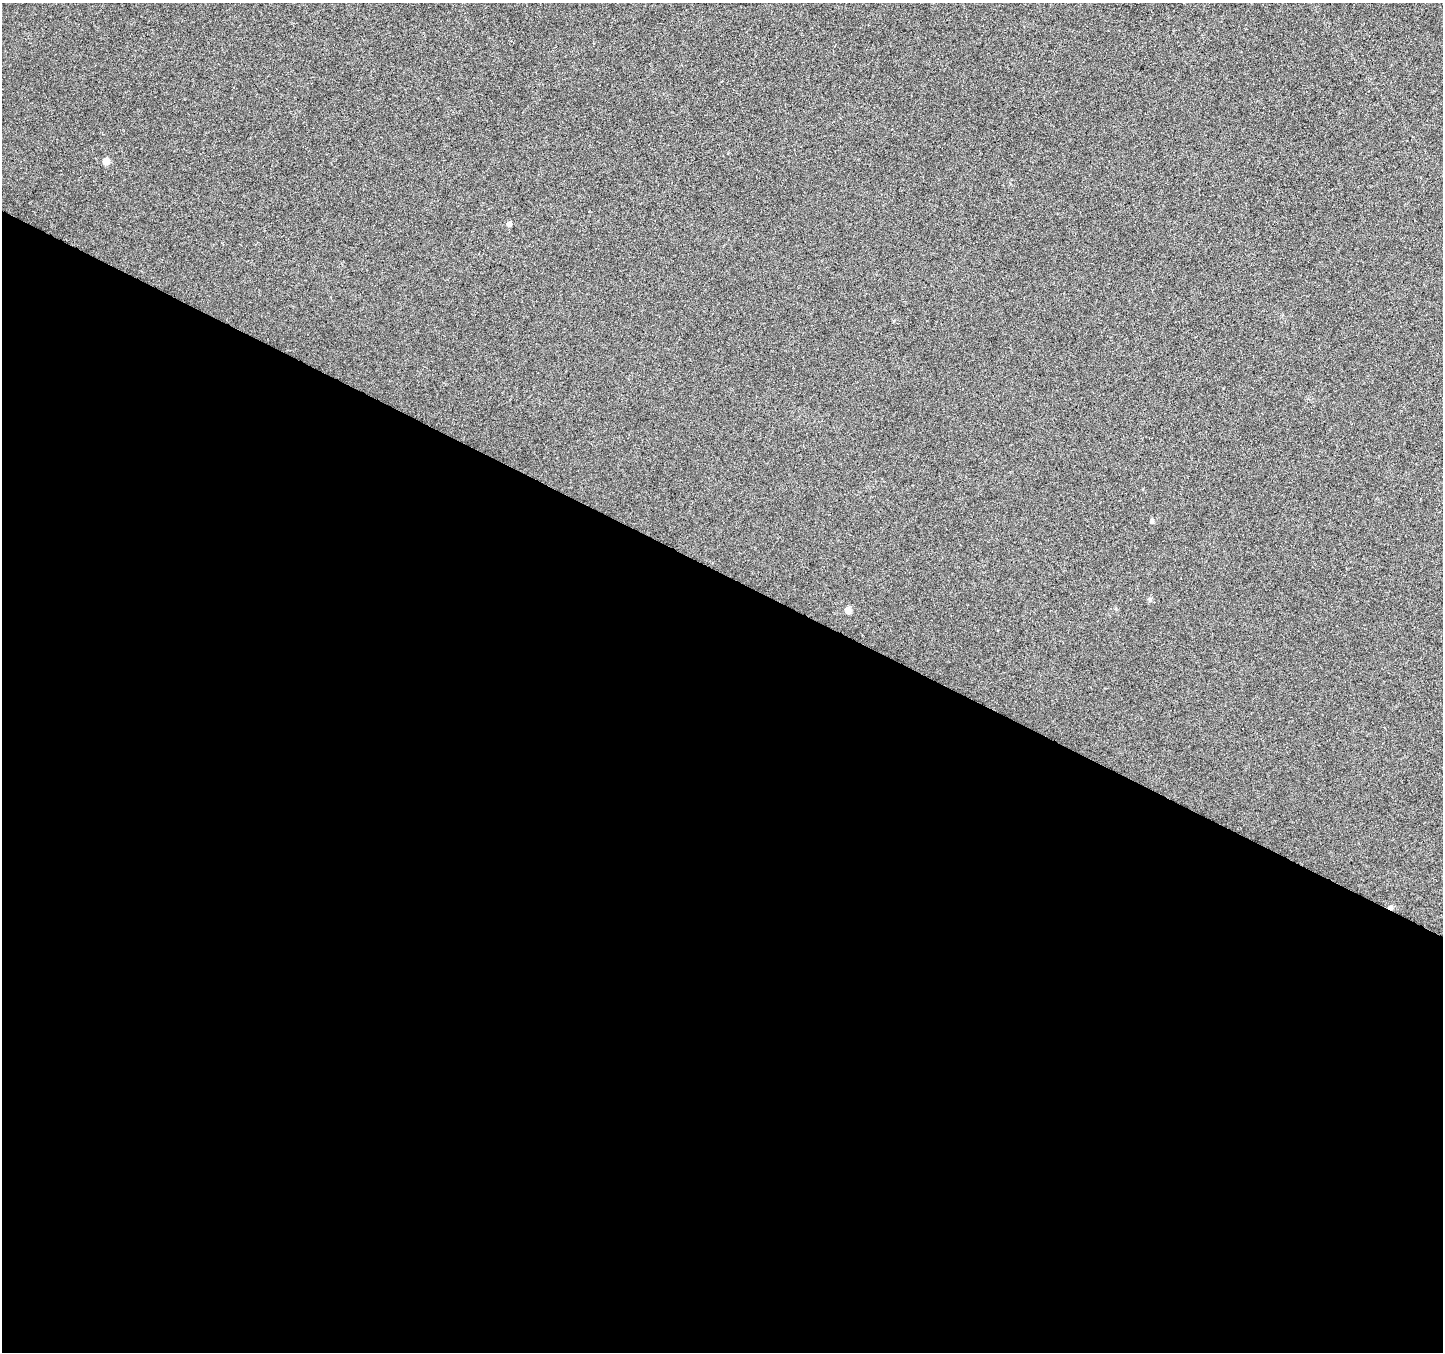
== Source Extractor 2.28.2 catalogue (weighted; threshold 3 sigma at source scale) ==
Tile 14 of 4 x 4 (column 2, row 4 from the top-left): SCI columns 1441-2881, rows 201-1550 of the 5771 x 5868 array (HDU 1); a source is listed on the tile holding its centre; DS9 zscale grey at full resolution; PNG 1445 x 1354 px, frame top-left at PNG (2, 3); no overlay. Shown black and unused: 58% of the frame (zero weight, under 3 of 6 exposures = <1% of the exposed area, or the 3 px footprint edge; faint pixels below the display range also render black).
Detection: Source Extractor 2.28.2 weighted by HDU 2 'WHT'; one run over the whole footprint, this tile lists its part. Background 0.00617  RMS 0.0033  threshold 0.0134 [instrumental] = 3 sigma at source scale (4.09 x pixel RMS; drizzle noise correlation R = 1.36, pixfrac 0.8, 0.0396/0.0396 arcsec/px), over >= 5 px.
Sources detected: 6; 1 cosmic-ray / hot-pixel residue — not listed; the other 5 listed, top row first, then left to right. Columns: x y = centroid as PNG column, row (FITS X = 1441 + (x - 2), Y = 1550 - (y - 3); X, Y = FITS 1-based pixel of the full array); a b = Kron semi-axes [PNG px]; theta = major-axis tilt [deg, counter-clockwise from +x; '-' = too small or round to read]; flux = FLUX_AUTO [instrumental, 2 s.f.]
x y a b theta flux
106 161 5 5 - 3.8
509 224 4 4 - 1.8
1151 521 5 5 - 0.62
1150 599 6 5 - 0.53
848 610 5 4 - 4.5